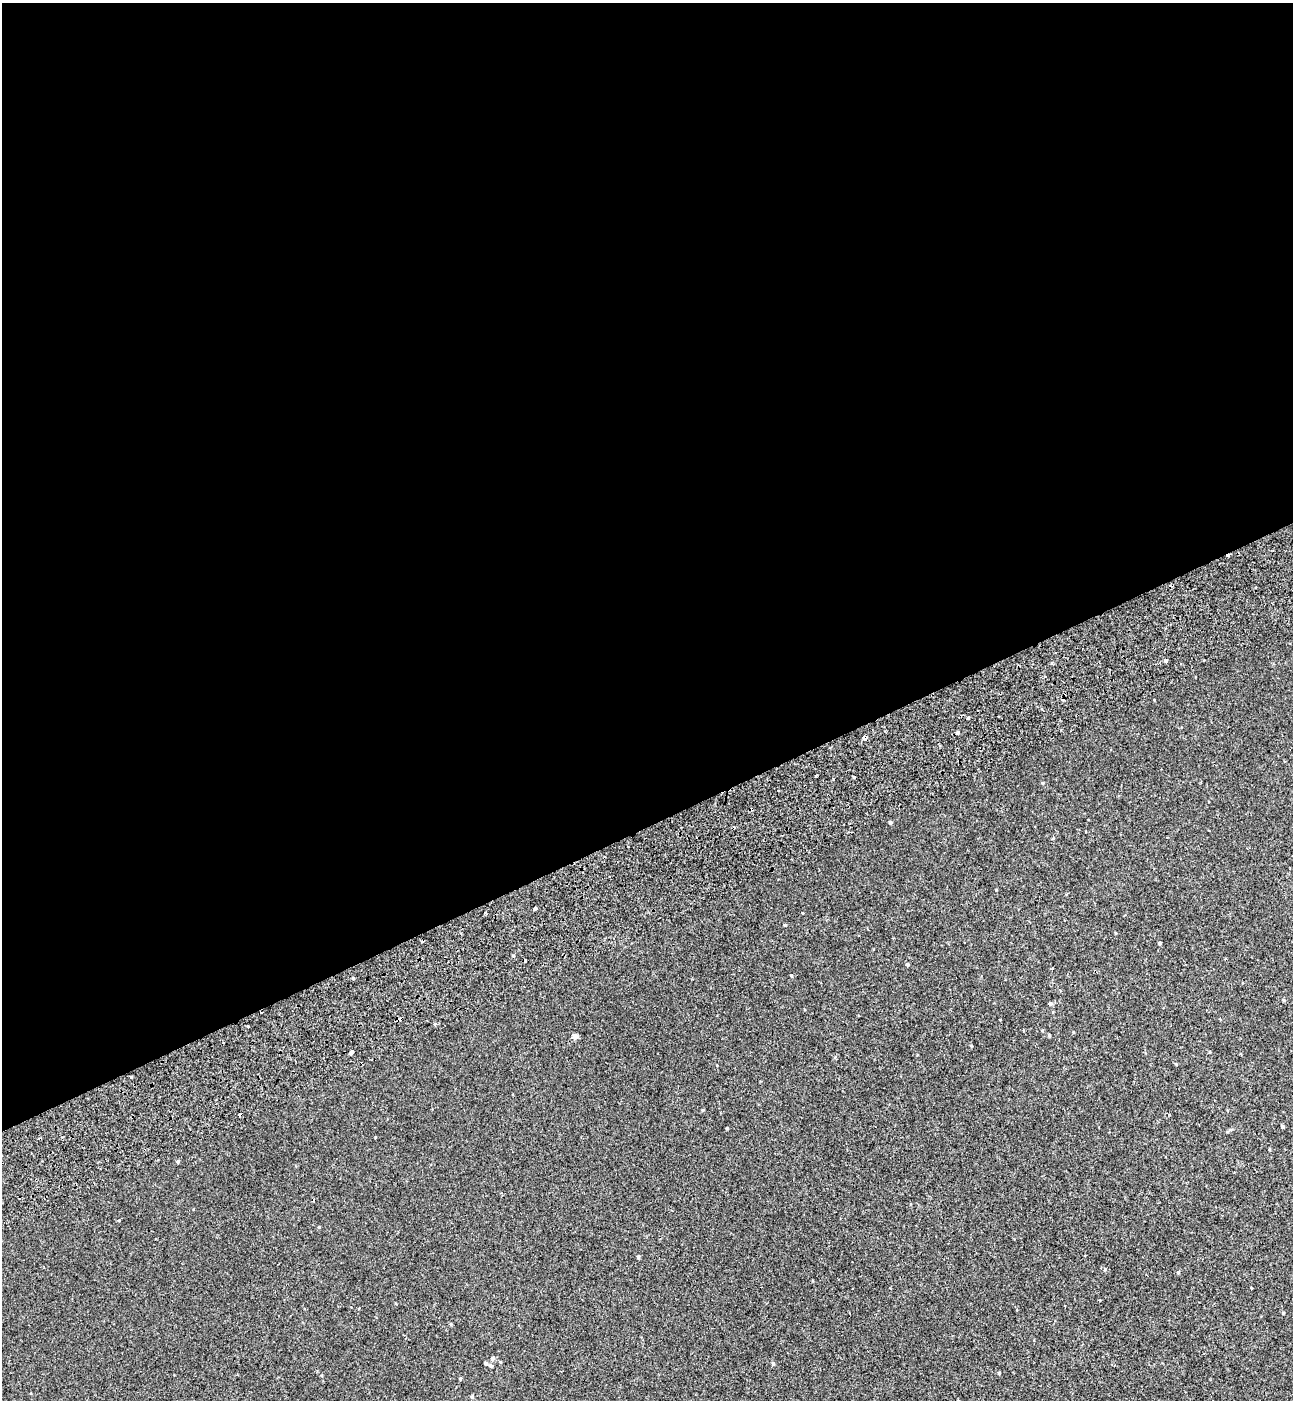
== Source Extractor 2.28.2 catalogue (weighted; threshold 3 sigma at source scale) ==
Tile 2 of 4 x 4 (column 2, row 1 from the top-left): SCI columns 1524-2814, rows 4297-5694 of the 5576 x 5797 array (HDU 1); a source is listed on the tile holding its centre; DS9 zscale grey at full resolution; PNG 1295 x 1402 px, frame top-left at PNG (2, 3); no overlay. Shown black and unused: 59% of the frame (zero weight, under 2 of 3 exposures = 6% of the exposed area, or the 3 px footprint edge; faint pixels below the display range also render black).
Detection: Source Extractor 2.28.2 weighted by HDU 2 'WHT'; one run over the whole footprint, this tile lists its part. Background 5.37e-04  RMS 0.0065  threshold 0.0291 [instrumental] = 3 sigma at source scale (4.5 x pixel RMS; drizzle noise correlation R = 1.50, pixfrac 1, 0.0396/0.0396 arcsec/px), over >= 5 px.
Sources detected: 44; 7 cosmic-ray / hot-pixel residue — not listed; the other 37 listed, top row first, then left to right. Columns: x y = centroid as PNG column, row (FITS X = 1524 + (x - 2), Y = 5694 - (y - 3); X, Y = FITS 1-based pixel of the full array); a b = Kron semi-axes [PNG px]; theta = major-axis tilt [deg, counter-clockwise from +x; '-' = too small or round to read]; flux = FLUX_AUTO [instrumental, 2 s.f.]
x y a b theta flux
1166 661 4 4 - 1.1
968 718 3 3 - 0.53
958 732 5 4 - 1.3
864 738 4 4 - 11
816 776 3 2 - 0.69
854 777 4 3 - 0.52
1042 783 4 4 - 0.55
890 822 4 3 - 1
535 909 3 3 - 6
785 925 3 3 - 0.63
1160 943 4 3 - 0.71
907 964 4 4 - 1
791 975 4 3 - 0.48
1050 1004 5 4 - 0.86
435 1024 4 4 - 0.64
248 1026 3 2 - 0.61
1042 1030 4 3 - 0.57
575 1036 5 4 - 4.8
971 1046 4 3 - 0.43
351 1052 4 3 - 4.9
1176 1064 4 3 - 0.51
132 1077 3 3 - 1.6
1282 1126 4 3 - 0.84
727 1128 4 3 - 0.52
178 1161 5 4 - 0.88
638 1257 4 3 - 0.88
1105 1269 5 4 - 0.65
1178 1272 4 3 - 0.56
1251 1287 3 2 - 0.75
1283 1313 4 3 - 0.5
492 1358 6 5 - 1.2
486 1363 5 4 - 0.99
773 1364 5 4 - 0.94
491 1366 5 5 - 1
999 1373 4 3 - 0.54
460 1379 4 4 - 0.66
472 1397 4 4 - 0.91
Overlapping masked pixels (flux is a lower limit): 1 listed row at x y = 864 738
Unlisted compact peaks at least as high as the median listed source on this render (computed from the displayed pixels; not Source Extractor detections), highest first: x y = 513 956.